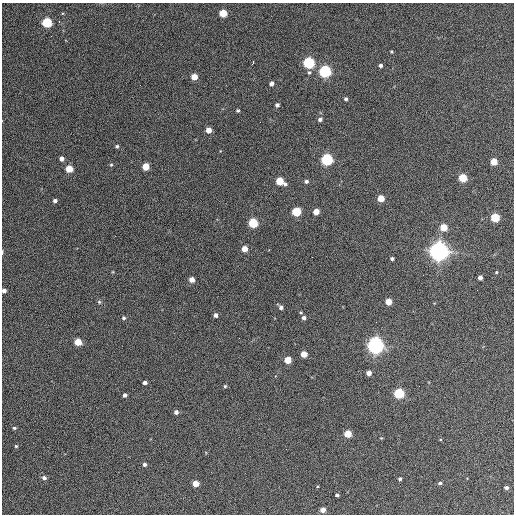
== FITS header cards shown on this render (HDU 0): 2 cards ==
NAXIS1  =                  512 / Axis length
NAXIS2  =                  512 / Axis length

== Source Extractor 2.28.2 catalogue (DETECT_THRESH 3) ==
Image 512 x 512 px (HDU 0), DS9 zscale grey, 1 PNG px = 1 image px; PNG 516 x 516 px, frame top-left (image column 1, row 512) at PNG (2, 3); no overlay
Background 372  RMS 21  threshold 63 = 3 sigma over >= 5 px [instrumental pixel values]
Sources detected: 70; all 70 listed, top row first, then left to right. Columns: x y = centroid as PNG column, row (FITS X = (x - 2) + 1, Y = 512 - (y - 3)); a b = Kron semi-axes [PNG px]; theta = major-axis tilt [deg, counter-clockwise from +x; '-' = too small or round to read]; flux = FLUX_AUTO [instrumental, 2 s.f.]
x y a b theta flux
223 13 5 5 - 4.7e+04
47 22 5 5 - 1.3e+05
59 22 3 3 - 1.3e+03
51 36 3 2 - 1.1e+03
391 51 4 3 - 1.4e+03
253 62 4 2 - 2.6e+03
309 63 5 5 - 2.3e+05
380 65 4 3 - 3.9e+03
325 71 5 5 - 3.0e+05
309 72 6 5 - 2.3e+03
194 77 4 4 - 2.4e+04
271 84 4 4 - 6.3e+03
346 99 4 3 - 3.3e+03
277 105 4 4 - 4.5e+03
238 110 4 3 - 2.1e+03
320 119 5 4 - 4.5e+03
208 130 4 4 - 1.6e+04
117 146 4 4 - 2.5e+03
61 159 4 4 - 7.4e+03
327 159 5 5 - 2.7e+05
494 162 4 4 - 3.0e+04
111 165 4 4 - 1.6e+03
146 166 5 5 - 3.1e+04
69 169 5 5 - 3.7e+04
463 178 5 5 - 6.0e+04
280 181 6 5 - 5.2e+04
306 181 4 4 - 3.6e+03
381 198 5 4 - 3.0e+04
55 201 4 4 - 3.8e+03
296 212 5 5 - 9.3e+04
316 212 4 4 - 2.2e+04
495 217 5 5 - 7.3e+04
253 223 5 5 - 1.0e+05
444 227 5 5 - 3.8e+04
244 249 4 4 - 1.9e+04
439 251 7 7 - 1.3e+06
2 252 6 2 86 1.6e+03
312 257 2 2 - 6.4e+02
392 259 4 3 - 3.3e+03
496 272 4 3 - 1.4e+03
480 278 4 4 - 7.4e+03
192 280 4 4 - 1.3e+04
4 291 4 4 - 5.3e+03
99 302 6 4 -46 2.1e+03
388 302 5 4 - 2.5e+04
281 307 5 4 - 4.5e+03
215 315 4 4 - 5.1e+03
124 318 4 4 - 2.7e+03
304 318 5 5 - 5.3e+03
78 342 5 4 - 3.7e+04
375 345 6 6 - 8.8e+05
304 354 4 4 - 2.6e+04
288 360 5 4 - 3.4e+04
369 373 4 4 - 9.0e+03
145 383 4 3 - 4.8e+03
225 386 4 4 - 1.9e+03
399 393 5 5 - 1.6e+05
125 395 4 3 - 3.9e+03
176 412 4 4 - 4.9e+03
14 428 4 4 - 1.9e+03
348 434 5 4 - 4.0e+04
16 446 4 4 - 1.6e+03
144 464 4 4 - 3.4e+03
44 478 5 5 - 4.1e+03
400 479 3 3 - 2.3e+03
440 483 4 3 - 2.7e+03
195 484 4 4 - 2.3e+04
506 488 4 4 - 3.7e+03
337 495 4 3 - 2.8e+03
323 510 4 4 - 1.2e+04
At the frame edge (FLAGS 8, measured only in part): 2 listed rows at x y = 2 252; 4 291